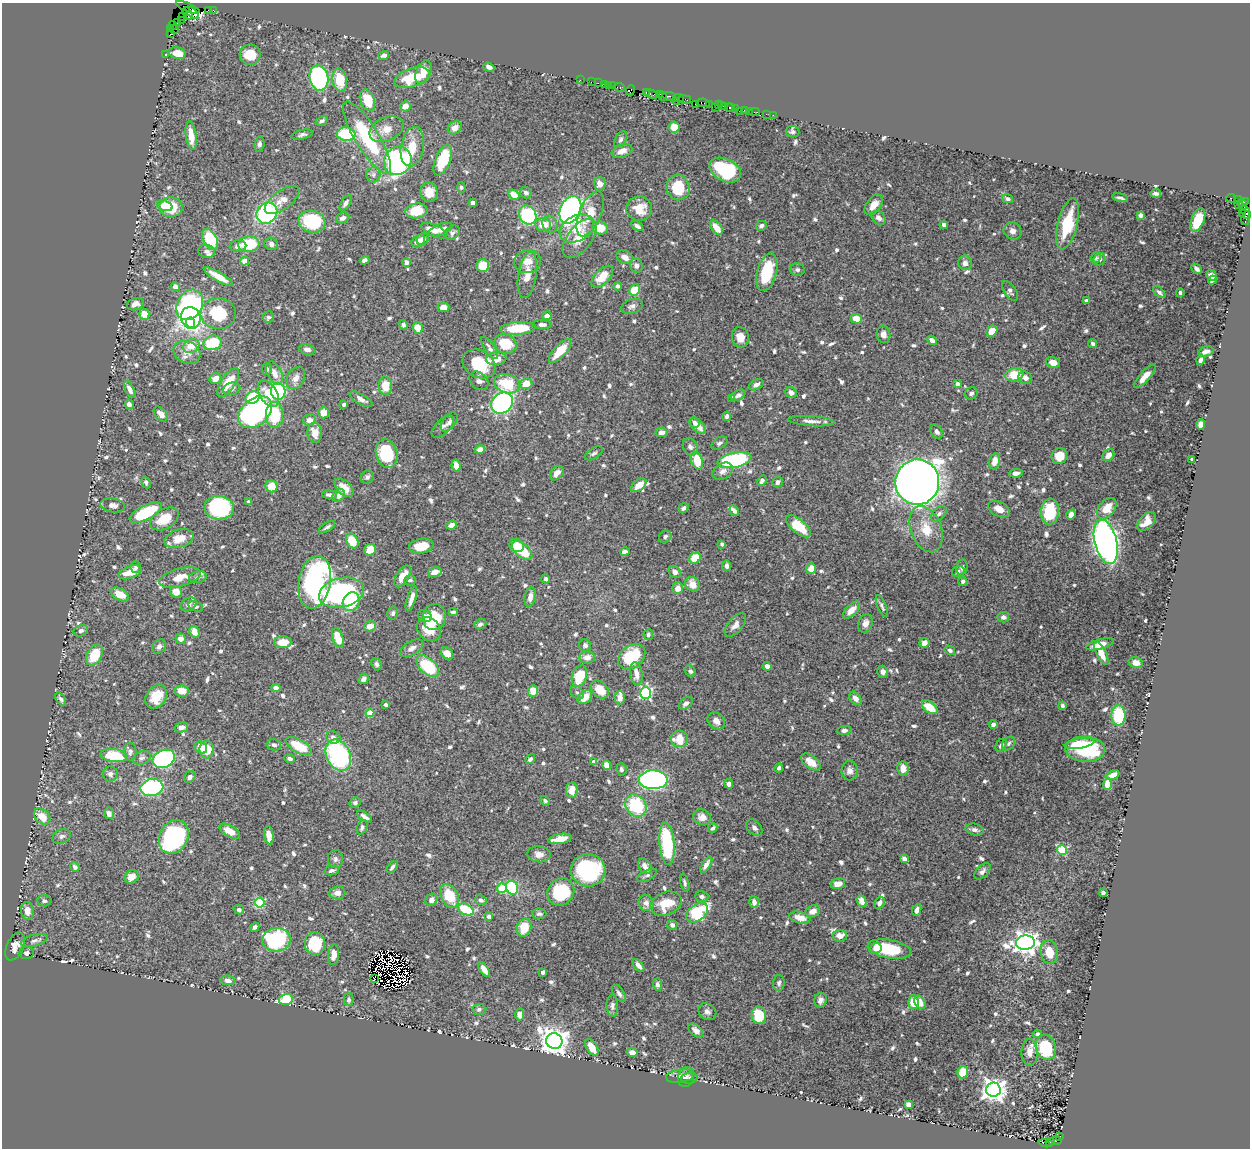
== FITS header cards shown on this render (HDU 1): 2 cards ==
NAXIS1  =                 1248
NAXIS2  =                 1146

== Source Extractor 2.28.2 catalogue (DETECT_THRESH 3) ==
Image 1248 x 1146 px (HDU 1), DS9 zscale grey, 1 PNG px = 1 image px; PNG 1252 x 1150 px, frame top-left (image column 1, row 1146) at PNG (2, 3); each listed source drawn as its Kron ellipse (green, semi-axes under 4 px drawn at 4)
Background 0.8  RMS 0.017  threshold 0.0521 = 3 sigma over >= 5 px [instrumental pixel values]
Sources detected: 825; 4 with non-positive FLUX_AUTO (blend fragments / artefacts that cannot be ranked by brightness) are neither listed nor drawn; of the other 821, the 500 brightest by FLUX_AUTO listed and drawn (321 fainter detections omitted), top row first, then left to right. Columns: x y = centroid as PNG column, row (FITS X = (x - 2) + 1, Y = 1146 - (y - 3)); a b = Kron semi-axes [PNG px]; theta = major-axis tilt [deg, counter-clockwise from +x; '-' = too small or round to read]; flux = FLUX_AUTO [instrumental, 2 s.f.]
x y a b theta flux
188 7 13 4 -22 48
208 10 3 2 - 46
213 10 4 3 - 46
192 13 8 3 -37 160
188 14 7 3 -62 120
183 17 3 2 - 49
181 20 2 2 - 31
177 23 2 2 - 25
173 26 4 2 - 64
171 29 4 3 - 61
174 29 3 2 - 16
171 34 3 3 - 85
177 53 9 6 -13 18
166 54 3 2 - 18
250 55 10 10 - 30
384 55 5 4 - 4
489 67 6 4 -21 4.6
423 72 12 7 67 17
412 77 18 9 20 40
319 78 13 9 -80 180
340 80 11 7 -81 27
580 80 2 2 - 27
591 82 2 2 - 28
598 83 2 2 - 20
604 84 2 2 - 43
608 85 3 2 - 30
613 86 4 2 - 38
619 87 6 3 -10 85
631 90 5 3 - 67
646 93 3 2 - 36
652 94 7 3 -19 120
659 94 3 2 - 81
662 96 4 3 - 120
669 96 6 3 -11 200
678 98 5 2 - 56
685 99 6 3 -13 130
367 100 11 7 -68 29
676 101 3 3 - 55
703 103 7 3 -8 91
695 104 2 2 - 70
709 105 3 2 - 70
718 105 2 2 - 83
405 106 5 5 - 10
721 106 3 2 - 46
725 107 3 2 - 57
730 107 4 3 - 160
715 108 2 2 - 56
735 108 4 2 - 37
745 110 3 3 - 80
739 111 2 2 - 13
749 111 2 2 - 10
755 112 5 2 - 34
766 114 2 2 - 12
773 115 2 2 - 5
322 121 6 4 31 3.5
674 127 5 5 - 15
455 128 7 6 - 8.8
386 129 18 11 25 15
793 132 7 5 -4 2.8
346 134 9 6 -6 60
302 135 11 4 12 3.4
191 136 14 5 -83 18
367 138 41 11 -59 91
620 140 9 5 61 3.8
259 144 7 5 82 3.4
412 147 20 11 79 22
622 151 11 6 21 8
443 160 16 7 68 53
398 161 15 13 56 210
725 170 17 11 -28 93
373 174 8 7 - 3.7
600 184 7 6 - 8.4
461 187 5 4 - 2.7
678 187 13 11 -73 40
429 192 10 8 -79 17
526 193 6 5 - 3.9
1156 193 5 3 - 4.4
514 195 6 4 -34 13
1120 198 7 2 -15 2.7
1231 198 4 3 - 400
1008 199 5 4 - 3.7
282 200 20 9 36 13
1239 200 2 2 - 7.2
1245 201 3 2 - 51
346 203 9 4 56 4.2
473 203 4 4 - 4.5
1238 204 3 2 - 240
874 205 12 7 52 11
1243 205 5 4 - 150
165 206 8 5 -20 8.1
171 207 11 10 - 48
639 209 13 12 - 24
570 210 14 10 65 420
416 211 11 7 9 30
1246 212 7 3 -67 310
267 213 11 9 45 140
1242 213 3 3 - 51
590 214 24 10 67 26
528 215 10 8 -57 93
1141 215 4 4 - 3.5
343 218 7 5 23 5.4
878 218 8 5 -42 4.8
1246 218 7 3 79 190
1198 220 12 6 69 44
312 222 13 11 -17 100
550 224 9 7 -63 4.8
1068 224 26 10 76 47
543 225 8 6 -6 18
944 225 4 4 - 6.1
637 226 6 4 -30 4.2
761 226 5 4 - 3.9
577 228 18 12 28 28
600 228 8 6 -16 24
717 228 8 5 -52 16
441 230 13 5 21 9.4
434 231 14 5 -25 10
1012 231 9 8 - 5.6
452 233 8 6 38 3.5
580 238 23 12 52 22
210 239 11 7 -63 56
423 239 6 5 - 6.4
418 241 7 5 33 14
249 244 10 7 7 52
271 244 7 6 - 5
238 246 8 6 2 4.8
207 251 8 6 -14 4.5
625 257 9 6 -27 8.7
1095 258 6 4 68 2.8
1099 259 6 6 - 4.9
364 260 5 4 - 4.6
245 261 4 4 - 10
407 262 4 4 - 10
528 262 13 11 15 13
965 263 7 7 - 6.2
483 266 6 6 - 24
636 266 7 6 - 3.6
1197 269 6 3 -44 3.4
797 270 7 6 - 3.4
767 272 19 9 74 50
527 275 23 9 81 15
1212 275 6 5 - 7.1
218 277 17 4 -30 14
602 277 13 7 46 19
1212 280 4 3 - 3
618 286 4 4 - 2.8
175 287 4 4 - 7.4
635 290 6 5 - 30
1010 291 11 6 -57 3.6
1159 292 7 4 -43 3.8
1180 293 4 3 - 3
1087 301 4 4 - 4.3
135 304 8 6 17 6.2
190 305 16 12 60 290
632 306 11 7 18 4.6
443 307 6 4 4 7.9
144 314 5 5 - 17
218 314 18 15 -2 52
547 316 5 4 - 4.7
268 317 6 5 - 2.8
191 318 11 9 -74 170
856 318 5 4 - 22
191 323 5 4 - 62
403 325 5 4 - 2.9
542 325 9 4 -1 4.7
418 328 6 5 - 14
518 328 18 6 5 45
992 331 6 5 - 16
883 334 9 7 -81 5.4
740 337 10 8 -76 13
932 340 5 4 - 5.5
212 343 9 7 18 47
505 344 11 9 -25 37
1093 344 4 4 - 3.1
191 346 8 6 25 18
489 348 13 5 -56 3.9
307 349 8 5 -15 5
560 351 15 6 48 27
1206 351 8 5 15 6.5
187 352 14 11 -26 12
496 359 10 6 7 17
1200 360 5 4 - 4.3
1053 362 7 5 -20 11
479 364 17 13 -28 45
267 369 6 5 - 3
274 373 12 7 -66 11
1014 375 9 6 12 30
1145 376 15 5 48 12
296 378 12 8 60 7.4
1025 378 7 6 - 7.1
215 379 6 5 - 10
479 381 10 8 -44 5.4
228 382 17 7 57 31
526 383 6 5 - 18
507 384 13 9 -15 44
957 384 4 4 - 6.8
756 385 8 5 26 4.3
385 386 9 6 -86 21
130 389 9 4 -63 5.6
232 389 9 6 16 4
278 391 8 7 - 97
791 392 6 5 - 5.3
971 393 7 6 - 3.1
268 394 14 8 -57 25
738 395 8 5 28 4.4
253 397 7 6 - 56
731 398 4 3 - 3
361 399 13 5 -30 5.9
502 403 12 9 40 300
129 404 5 4 - 4.7
344 404 4 3 - 3.1
255 412 19 13 41 250
323 413 5 5 - 13
161 414 9 5 -49 7.2
274 415 13 8 -88 53
727 416 5 4 - 3.2
309 420 6 6 - 7.1
811 421 23 5 -4 7.7
449 422 11 6 53 4.8
694 423 5 5 - 4.2
1201 425 5 4 - 12
443 426 14 7 43 5.4
698 426 10 5 -45 11
937 431 7 5 -56 4.4
661 432 6 5 - 6.3
315 433 10 7 -86 12
719 443 9 5 31 3.2
690 447 9 7 -64 4
480 449 5 4 - 7.4
387 453 14 10 -74 62
594 453 10 5 31 3.5
1108 455 7 5 49 8
1059 456 8 7 - 20
1192 459 4 3 - 3
734 460 17 7 13 140
697 461 9 5 -72 29
994 461 8 5 74 12
456 466 6 4 -81 9.3
723 471 11 7 33 6.7
557 473 8 5 51 8.1
1016 473 7 4 9 5
367 477 7 6 - 3.4
762 480 6 4 65 4.4
146 482 6 4 -73 2.9
777 482 5 5 - 5.2
917 482 22 22 - 2200
639 485 9 5 37 13
272 486 6 6 - 24
344 488 11 7 -44 16
330 495 7 4 -6 4.1
339 496 7 5 50 5.9
249 502 4 4 - 4
113 505 12 7 -9 7.9
219 508 15 12 -6 150
684 508 5 4 - 3.4
1107 508 12 7 49 20
999 509 11 7 -28 12
734 511 6 4 -57 3.6
1050 512 13 8 85 61
146 513 17 7 27 82
939 514 9 6 43 3.9
1071 514 5 4 - 5.2
164 519 16 9 30 26
1147 521 11 6 47 11
451 525 5 4 - 6.5
798 526 15 7 -40 42
327 527 9 3 31 3.3
926 529 24 15 -69 29
665 537 7 5 49 3.4
179 539 15 9 16 20
352 541 8 5 -60 30
1106 542 23 11 -76 780
722 544 4 3 - 3
517 545 7 6 - 23
421 546 12 7 11 23
370 550 6 5 - 22
522 550 12 7 -38 36
625 552 5 4 - 6.1
695 558 6 5 - 30
727 566 5 4 - 4.5
136 567 6 5 - 3.7
962 567 8 5 80 2.8
811 569 5 5 - 15
958 571 6 5 - 3
130 572 12 6 20 22
435 572 7 4 13 13
675 572 6 5 - 6
402 576 12 6 58 14
180 577 21 9 14 20
198 577 9 5 9 3.3
546 579 4 4 - 3.5
410 580 6 5 - 3.1
963 581 4 4 - 3.8
315 582 26 16 80 250
692 584 7 7 - 13
678 588 6 5 - 8.9
176 592 6 5 - 14
342 593 23 14 13 260
120 595 10 5 -29 21
530 597 10 5 78 7.7
411 599 13 4 72 8.1
351 602 10 8 61 37
189 604 8 6 31 4.8
196 606 7 5 -19 2.9
882 606 12 4 -68 3.3
851 610 11 5 45 11
453 612 4 4 - 3
393 613 6 5 - 3.4
425 616 7 6 - 3.8
434 617 13 11 80 40
1003 617 6 5 - 4.4
865 623 9 7 71 7.7
480 624 6 5 - 3.2
735 625 14 7 50 7.5
370 626 6 5 - 12
429 629 13 11 -44 22
81 631 7 5 14 4
194 632 6 5 - 10
648 635 5 5 - 3
338 638 10 5 -73 18
181 639 5 5 - 7.3
283 642 8 6 0 22
924 643 5 4 - 9.6
1100 644 14 5 15 14
585 645 6 6 - 4.1
159 646 8 6 50 4.8
412 648 13 6 31 7.3
950 650 5 4 - 4.2
447 653 7 5 -39 13
1101 654 12 5 -65 15
94 655 11 7 59 40
587 657 8 6 0 10
632 657 15 11 37 61
1136 663 7 5 -13 12
376 664 6 5 - 3.3
428 666 13 7 -42 65
767 666 4 4 - 5.5
690 671 6 5 - 3.4
883 672 6 5 - 4.3
636 674 12 6 -83 11
579 676 11 7 68 43
363 679 6 4 45 4.5
276 688 4 4 - 7.4
600 689 10 7 -45 21
182 691 7 5 -6 15
533 691 6 5 - 21
577 693 8 5 -47 2.9
646 693 6 5 - 170
156 697 13 10 57 24
585 697 8 6 41 17
620 698 6 5 - 8.1
855 698 7 5 -54 6.6
61 699 7 4 -56 3.1
686 703 8 5 39 5.1
386 705 4 3 - 5.3
1062 705 4 3 - 3.1
930 707 9 5 -38 25
370 713 4 4 - 31
1118 715 10 7 90 56
716 721 9 7 -42 7.8
993 725 4 4 - 6
181 727 7 5 15 5.2
844 730 7 4 5 4.1
333 737 7 6 - 5.2
679 739 8 8 - 24
1009 743 7 5 47 3.5
1080 744 15 5 9 24
274 745 7 5 -16 3.6
1001 745 7 5 59 4.7
299 746 15 6 -29 37
201 748 7 5 -38 14
207 749 9 7 -83 21
1085 749 19 12 -2 78
130 752 9 6 88 4.1
114 755 13 6 -7 50
338 755 16 12 -64 160
142 758 9 6 21 3.8
164 759 11 8 26 230
290 759 5 4 - 4
530 759 6 4 44 3.3
594 762 4 3 - 8.8
811 762 11 6 -36 14
607 765 4 4 - 14
779 768 5 4 - 3.2
621 769 6 5 - 3.7
903 769 7 5 -84 9.6
850 771 10 8 84 6
110 774 7 7 - 4.7
1113 775 7 4 25 11
190 777 6 5 - 4.1
653 780 14 9 -1 390
729 784 5 4 - 5
1107 784 6 4 86 20
152 787 11 8 9 130
572 790 8 6 82 13
545 801 5 4 - 2.9
355 803 6 5 - 3.7
636 805 12 10 -53 71
109 813 6 4 -77 6.6
42 816 9 6 -42 19
364 817 8 4 -34 5.3
702 817 9 7 -18 8.9
362 827 8 5 67 3.6
713 828 5 3 - 2.8
754 828 9 6 -46 5.2
975 830 9 6 -14 4.2
230 831 11 5 -31 13
269 835 9 4 -83 11
62 836 9 7 26 4
174 837 17 14 61 230
560 839 12 5 10 17
667 844 21 7 -85 97
1062 850 5 5 - 68
539 854 12 8 -5 8
335 859 9 7 89 4.1
904 859 4 4 - 11
706 865 9 4 58 6.7
645 866 8 6 -57 6.9
75 867 5 4 - 4.4
392 867 7 3 51 3.1
332 870 7 4 12 3.6
588 870 17 16 - 130
982 871 10 5 45 4.2
647 875 11 5 27 2.9
132 877 7 6 - 14
685 883 9 4 -76 2.9
838 884 7 5 16 11
502 888 5 4 - 40
512 888 7 6 - 81
561 892 14 12 46 72
337 893 8 6 6 6.4
1103 893 4 3 - 2.8
449 896 12 8 -62 32
702 896 7 5 -15 3.2
431 900 6 5 - 6.1
481 900 6 5 - 3.9
44 901 7 5 -5 4.1
861 901 6 4 -67 9.2
754 902 6 4 -83 6.3
260 903 5 5 - 84
646 903 8 7 - 6
879 903 6 5 - 5.9
666 904 16 11 23 28
466 909 8 5 -23 47
239 910 5 4 - 4.7
917 910 6 4 67 5.6
27 911 9 6 -81 12
813 911 7 5 23 8.5
697 913 12 8 37 79
539 914 7 5 -2 3.4
489 916 4 4 - 6.2
800 918 11 5 -12 12
672 925 5 5 - 5.1
255 927 5 4 - 4.6
524 927 9 7 75 25
840 935 7 6 - 11
276 940 14 12 6 150
34 941 14 6 15 5.3
315 943 11 10 - 57
1025 943 9 7 5 890
15 947 15 8 65 13
875 949 6 5 - 4.2
889 949 22 9 -10 59
1049 952 12 8 -79 21
27 953 7 6 - 3.5
334 955 10 5 85 9.8
638 965 7 4 -50 5.9
484 969 8 4 -57 13
543 972 4 4 - 3.3
374 978 3 2 - 9.5
228 980 7 4 -11 6.1
779 983 8 6 86 3.2
657 985 6 4 -85 3.5
619 993 10 5 -57 3.8
286 999 7 5 15 81
349 1000 6 5 - 3.5
820 1000 7 6 - 5.4
913 1002 7 5 -86 27
920 1002 7 5 -59 13
612 1006 11 5 -87 3.9
479 1009 6 5 - 3.1
707 1012 10 7 -36 4.8
520 1014 6 4 -88 11
759 1015 9 7 -80 49
696 1030 8 5 -40 6.2
1037 1034 4 3 - 3
554 1041 8 7 - 1700
592 1047 9 5 -59 17
1046 1047 13 9 -73 67
632 1052 5 4 - 5.2
1030 1052 13 8 -88 11
963 1072 6 5 - 26
680 1076 14 6 7 5.2
686 1077 10 8 71 4.2
689 1078 8 5 7 3.2
993 1090 7 7 - 1000
908 1104 4 4 - 15
1060 1136 3 3 - 220
1055 1141 7 4 10 310
1050 1142 4 3 - 170
1046 1143 7 3 -5 240
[321 fainter detections neither listed nor drawn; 4 non-positive-flux detections neither listed nor drawn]